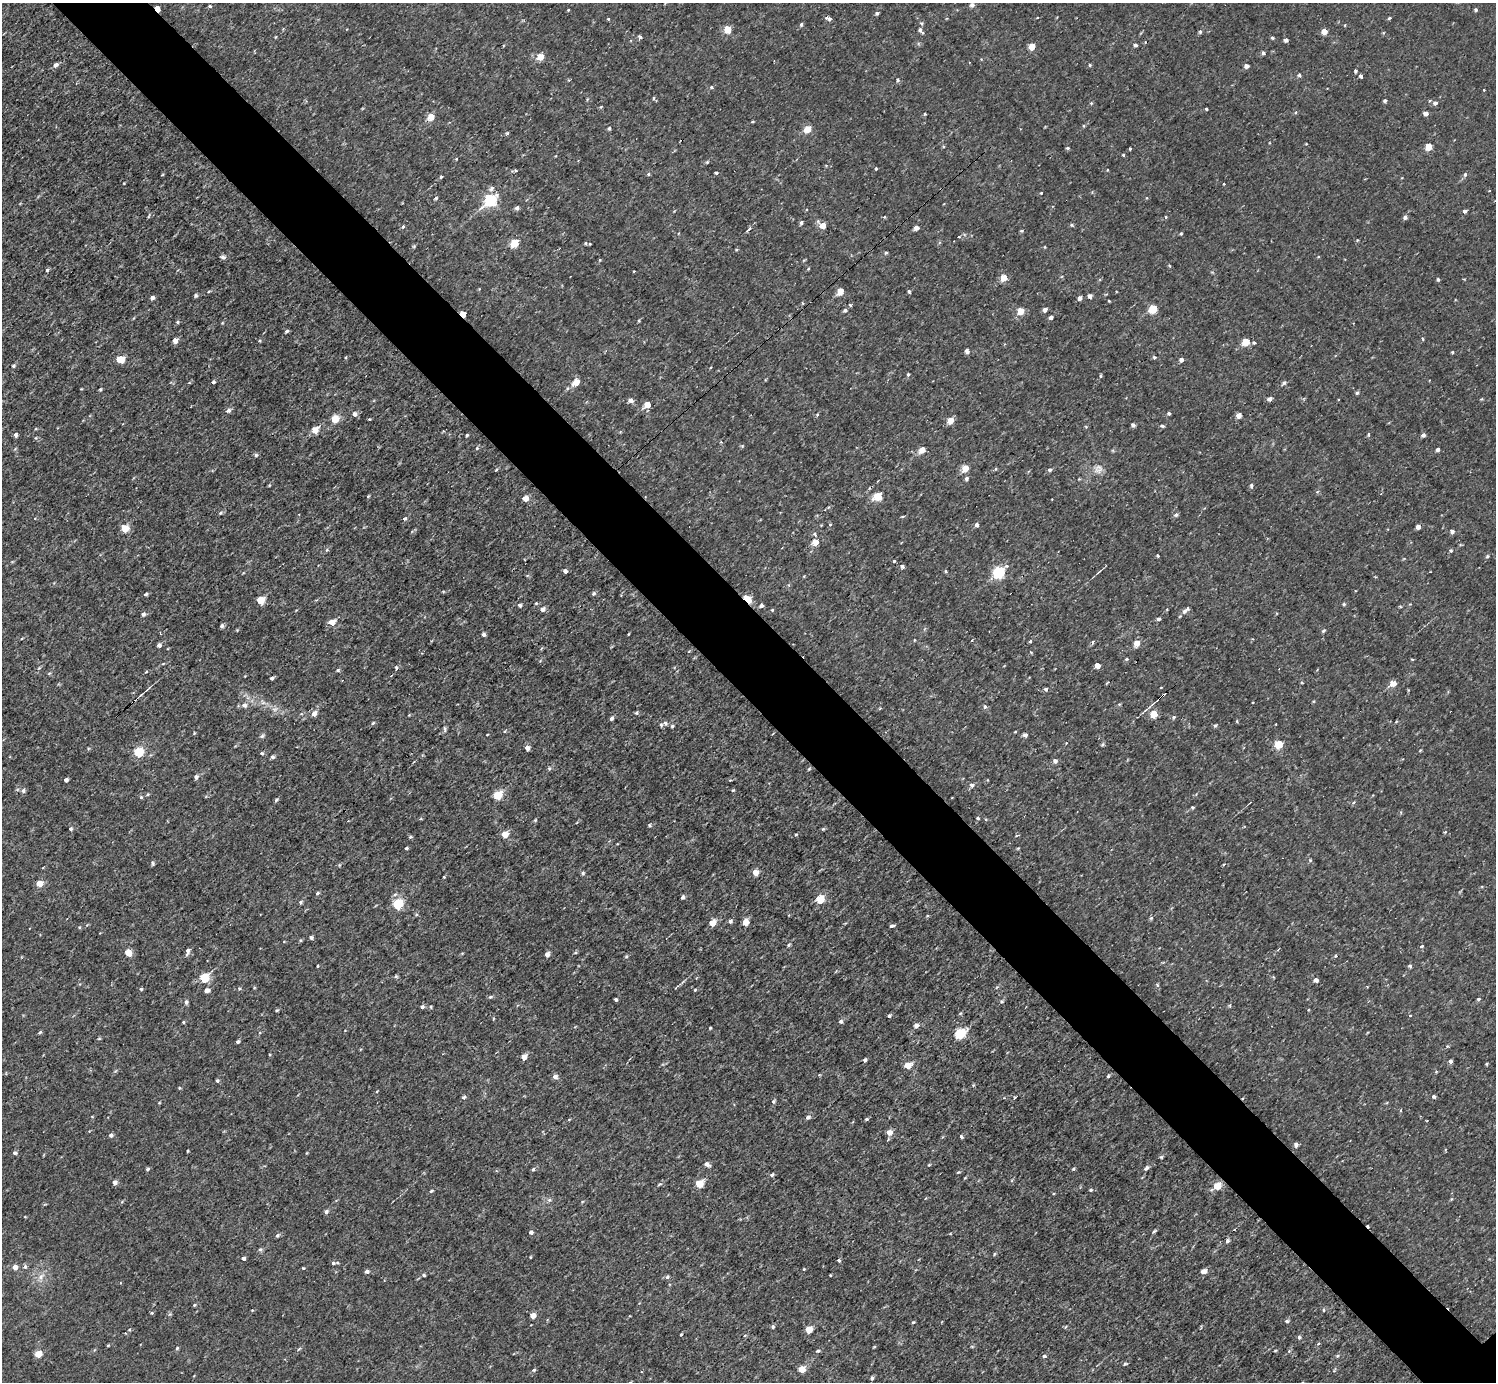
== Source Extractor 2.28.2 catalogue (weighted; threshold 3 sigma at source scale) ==
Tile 11 of 4 x 4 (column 3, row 3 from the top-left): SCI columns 2992-4485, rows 1540-2919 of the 5983 x 5981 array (HDU 1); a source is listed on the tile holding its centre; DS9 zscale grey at full resolution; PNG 1498 x 1384 px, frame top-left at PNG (2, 3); no overlay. Shown black and unused: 6% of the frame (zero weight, under 3 of 4 exposures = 1% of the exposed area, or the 3 px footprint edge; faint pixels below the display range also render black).
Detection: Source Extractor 2.28.2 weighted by HDU 2 'WHT'; one run over the whole footprint, this tile lists its part. Background 0.0675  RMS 0.062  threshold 0.281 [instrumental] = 3 sigma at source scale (4.5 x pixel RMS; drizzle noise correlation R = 1.50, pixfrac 1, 0.05/0.05 arcsec/px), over >= 5 px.
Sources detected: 450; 6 cosmic-ray / hot-pixel residue — not listed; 2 inside a brighter listed object's ellipse — not listed separately; the other 442 listed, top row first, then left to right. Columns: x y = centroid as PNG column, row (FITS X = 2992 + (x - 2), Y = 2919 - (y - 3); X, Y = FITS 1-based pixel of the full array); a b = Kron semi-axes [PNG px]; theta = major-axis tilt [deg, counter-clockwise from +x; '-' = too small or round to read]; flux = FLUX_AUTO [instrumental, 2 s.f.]
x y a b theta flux
972 5 5 4 - 22
210 6 4 3 - 8.8
157 9 4 3 - 130
568 10 3 3 - 5.8
1476 10 4 3 - 12
877 13 4 4 - 16
828 18 6 3 -19 24
1389 18 5 4 - 8.3
608 19 4 3 - 5.2
922 23 5 5 - 10
801 25 5 4 - 10
727 29 5 5 - 190
920 30 7 4 -48 21
1200 32 5 4 - 12
1324 32 4 4 - 95
1383 33 5 4 - 7.7
640 37 5 4 - 13
1272 38 4 4 - 10
1286 40 4 4 - 22
1135 45 5 4 - 17
1032 47 5 4 - 120
1263 53 4 4 - 18
540 57 5 4 - 140
55 65 5 4 - 30
1090 65 4 4 - 7.2
1246 66 4 4 - 27
1356 71 5 4 - 11
1299 75 5 4 - 11
1361 76 4 4 - 12
897 80 5 5 - 12
711 87 5 4 - 12
1484 90 3 2 - 5.5
654 98 5 4 - 10
1385 100 4 4 - 12
1091 103 5 4 - 7.4
1435 103 6 5 - 18
601 107 5 4 - 7.3
1206 109 3 3 - 8.2
1296 112 5 3 - 6.2
1425 113 4 4 - 33
925 114 4 4 - 5.7
431 117 5 4 - 130
752 122 4 3 - 6.5
609 128 5 4 - 11
807 129 5 4 - 150
507 133 4 4 - 11
1428 147 5 5 - 140
1068 148 4 4 - 10
1130 149 3 3 - 6.8
1123 155 4 3 - 7.6
707 162 5 4 - 7.9
826 165 5 3 - 6.7
876 169 4 3 - 7.7
515 170 6 3 13 12
716 173 4 3 - 13
648 174 4 4 - 11
1465 174 5 5 - 16
162 175 4 2 - 4.6
441 176 4 3 - 10
124 183 4 3 - 4.5
1224 184 3 2 - 4.7
492 188 9 6 44 24
1041 193 4 3 - 6.1
436 198 4 4 - 11
491 200 7 5 43 980
517 208 4 4 - 22
1465 211 4 4 - 21
149 216 8 2 69 6.6
884 217 4 4 - 6.4
1166 217 4 3 - 7.4
1405 217 4 4 - 20
801 223 5 4 - 14
823 225 5 4 - 100
1072 225 5 4 - 9.6
403 226 5 4 - 12
916 228 5 4 - 34
748 229 5 3 - 36
1021 231 5 4 - 7.3
1181 234 4 4 - 8.6
1357 240 4 4 - 6.1
514 243 5 5 - 270
586 243 4 4 - 7.8
590 244 4 2 - 4.4
414 246 4 4 - 7.3
1045 247 4 3 - 5.3
736 249 3 3 - 7.3
886 253 4 4 - 12
223 257 5 4 - 22
600 260 4 4 - 5.9
808 269 4 3 - 6.4
47 270 4 4 - 15
1004 277 5 4 - 120
1438 279 4 4 - 11
209 291 4 3 - 6.5
840 291 5 4 - 120
909 291 4 3 - 11
196 295 5 5 - 11
1090 296 4 4 - 29
152 298 4 4 - 27
1080 298 4 4 - 27
1109 301 3 2 - 5.4
802 303 5 3 - 4.9
850 305 4 4 - 7.7
1045 309 5 4 - 31
1153 309 5 5 - 270
845 310 4 4 - 14
1020 311 5 5 - 140
463 314 4 3 - 150
1051 317 4 3 - 25
177 322 5 4 - 10
222 323 5 3 - 5.9
287 331 5 4 - 10
1423 339 4 3 - 7.2
175 341 5 4 - 60
259 341 4 4 - 7
1246 342 5 5 - 170
1254 343 4 3 - 11
967 351 5 4 - 27
1452 352 4 4 - 6.4
1154 357 5 4 - 9.4
120 359 5 5 - 170
1181 360 4 4 - 28
13 366 5 4 - 12
908 374 5 4 - 9.6
213 382 4 4 - 11
576 382 5 4 - 120
1284 383 6 4 -3 14
81 389 3 3 - 5
100 389 5 4 - 7.3
1357 393 5 4 - 12
1269 399 4 4 - 32
1481 399 4 4 - 6.5
630 400 5 5 - 34
647 404 5 5 - 100
228 410 6 5 - 21
1169 413 4 3 - 15
354 414 5 4 - 33
817 415 4 3 - 8.9
1238 416 4 4 - 50
335 419 5 5 - 230
369 419 3 2 - 6.7
950 420 5 4 - 110
1133 425 4 4 - 22
1162 426 5 4 - 13
1086 427 5 3 - 6
315 430 5 5 - 100
15 435 5 4 - 21
467 435 4 3 - 9.1
1368 435 6 4 84 7.8
1423 435 4 4 - 21
742 446 5 4 - 6.9
477 448 5 4 - 9.2
1437 449 4 4 - 18
922 450 5 4 - 100
256 455 5 5 - 12
965 468 5 4 - 120
996 469 4 4 - 8.1
1098 469 13 12 - 50
496 470 5 3 - 6.4
1050 470 5 5 - 13
966 479 5 4 - 19
1079 479 4 3 - 5.3
269 485 4 4 - 6.3
1251 486 6 5 - 14
1317 492 6 3 20 7.2
368 496 4 3 - 6.5
878 496 5 5 - 280
525 498 4 4 - 77
220 513 6 4 18 12
1176 514 5 4 - 19
903 516 6 3 19 6.5
404 519 5 4 - 13
977 525 4 4 - 21
1418 527 4 4 - 32
125 528 5 5 - 210
1452 532 5 4 - 21
815 542 5 4 - 110
327 550 5 4 - 10
1450 550 4 4 - 9.8
1158 556 3 3 - 8.8
1487 556 5 4 - 11
894 561 3 3 - 8.1
902 566 4 4 - 17
565 571 4 4 - 25
946 571 5 4 - 9.1
999 572 6 5 - 780
1098 572 8 2 40 9.9
804 576 4 3 - 5.1
593 593 4 4 - 18
146 594 5 4 - 11
621 595 4 3 - 4.8
747 599 5 3 - 460
260 600 5 5 - 200
536 603 4 4 - 8.1
1344 604 5 4 - 9.7
520 605 5 4 - 17
761 605 5 4 - 19
1400 606 5 3 - 6.2
542 609 5 5 - 33
772 610 4 3 - 7
1186 610 12 5 42 30
143 614 5 4 - 19
1158 619 4 3 - 15
332 622 5 4 - 110
222 626 4 4 - 18
1324 630 5 4 - 11
628 634 4 2 - 4.6
483 635 5 4 - 17
914 640 4 3 - 5
1030 641 3 3 - 11
1137 643 5 5 - 78
159 645 4 4 - 21
1031 652 5 3 - 6.3
1127 659 5 4 - 8.9
1412 659 4 3 - 6
163 664 5 3 - 6.5
1097 666 4 4 - 58
396 667 5 4 - 10
338 670 5 4 - 9.8
146 672 5 3 - 6
49 673 5 3 - 7.4
272 678 5 4 - 13
342 680 3 2 - 6
1107 683 5 2 - 4.7
1393 683 5 4 - 120
148 688 10 2 42 11
1046 689 4 4 - 16
141 695 8 4 38 13
133 702 5 3 - 7.4
263 702 8 5 -30 21
1119 704 5 3 - 5.9
244 705 6 6 - 30
985 706 6 4 -69 14
275 709 9 5 24 21
1145 710 17 3 43 20
636 713 6 5 - 11
314 714 6 5 - 38
1154 714 5 5 - 150
409 715 4 3 - 4.9
1174 717 6 4 41 11
611 718 5 4 - 18
1237 721 5 3 - 6
1396 722 5 3 - 5.7
373 723 6 4 46 8.9
665 723 7 5 -32 16
1215 725 6 4 47 9.6
672 726 4 4 - 9.9
445 729 7 5 -81 13
505 731 5 3 - 5.2
1015 732 5 3 - 5.1
487 735 3 2 - 4.6
1025 735 4 4 - 25
262 736 7 5 36 15
1066 743 3 3 - 4.4
1102 744 5 4 - 9.6
1279 744 5 5 - 240
527 748 4 4 - 38
138 752 5 5 - 420
262 754 5 4 - 12
272 757 5 4 - 15
1055 761 5 5 - 24
549 768 6 5 - 11
809 769 5 3 - 6.8
196 777 5 5 - 22
66 780 4 4 - 22
730 780 4 3 - 6.5
972 785 5 5 - 21
733 790 4 3 - 7.5
23 791 6 5 - 14
497 795 5 5 - 300
141 797 4 4 - 10
276 800 6 4 49 9.6
1354 802 6 4 33 8.7
1192 807 4 4 - 10
978 818 3 3 - 13
535 820 5 4 - 7.1
649 825 5 4 - 9.9
70 829 4 4 - 14
823 829 4 4 - 7.9
1445 832 4 3 - 5.5
505 834 5 4 - 110
796 834 4 3 - 5.7
410 837 5 5 - 8.7
406 848 4 3 - 9.1
1018 848 5 3 - 5.7
1310 860 5 5 - 7.8
152 863 6 4 -59 10
339 865 6 3 71 6.7
1223 865 3 3 - 6.2
583 873 5 4 - 11
755 873 5 4 - 72
444 877 3 3 - 8.3
39 884 5 4 - 130
317 893 4 4 - 12
682 897 4 3 - 19
820 900 5 5 - 260
301 902 5 4 - 11
398 904 5 5 - 530
927 916 5 4 - 6.1
1151 918 5 5 - 9.6
730 921 6 5 - 16
745 922 5 4 - 130
712 923 5 4 - 110
892 926 6 3 10 13
79 927 5 3 - 6.5
311 938 4 4 - 14
284 942 4 3 - 5
789 945 5 4 - 8.2
1422 946 5 4 - 8.9
187 950 7 6 - 26
128 952 5 5 - 150
575 953 5 3 - 7.1
547 954 5 4 - 30
1335 955 4 3 - 9.4
626 956 5 4 - 7.9
317 966 3 3 - 6.9
1410 966 4 4 - 13
396 976 6 4 -62 10
1273 977 4 4 - 6.6
204 978 5 5 - 380
1316 980 4 4 - 27
683 982 8 3 45 10
1157 985 5 4 - 10
141 989 4 4 - 9.7
239 989 5 4 - 7.6
207 990 6 5 - 27
695 990 4 4 - 5.8
490 997 6 4 15 12
616 999 4 3 - 14
1478 999 4 4 - 13
1002 1001 6 4 15 10
186 1002 6 5 - 17
1230 1005 6 3 71 7.6
422 1007 5 4 - 16
431 1007 5 3 - 6
277 1010 4 4 - 7.9
1410 1015 4 3 - 5.9
889 1016 5 4 - 11
493 1019 5 3 - 5.4
841 1021 5 4 - 16
183 1022 4 3 - 7.1
916 1025 5 5 - 31
710 1028 3 3 - 6.7
40 1033 5 4 - 9.2
960 1033 6 5 - 560
99 1039 5 3 - 6.5
238 1042 4 3 - 12
1447 1046 4 3 - 5.9
269 1055 4 3 - 5.8
524 1057 5 4 - 58
865 1060 4 3 - 16
1451 1061 4 4 - 24
1486 1064 3 3 - 7.5
907 1065 5 4 - 140
1436 1071 4 4 - 7.3
819 1075 5 3 - 6.5
555 1076 5 5 - 31
1108 1076 4 4 - 7.9
217 1081 4 4 - 11
973 1085 5 4 - 7.5
180 1088 4 4 - 6.9
1434 1096 4 3 - 18
464 1097 5 4 - 15
1015 1098 3 2 - 12
773 1101 5 4 - 14
159 1103 5 3 - 5.1
808 1117 6 5 - 18
569 1119 5 3 - 5.4
866 1119 5 4 - 10
889 1132 5 5 - 62
111 1135 4 4 - 22
961 1137 4 3 - 13
1296 1144 5 4 - 24
187 1151 3 2 - 6.6
15 1153 5 4 - 16
1161 1157 5 4 - 8.4
707 1164 7 5 -26 25
929 1165 5 3 - 5.8
1146 1168 7 4 38 18
147 1169 5 4 - 9.5
533 1169 4 4 - 12
1073 1169 4 3 - 8.6
958 1172 5 4 - 6.5
772 1175 5 4 - 13
965 1178 5 3 - 5.4
115 1182 5 5 - 27
659 1184 7 4 37 11
699 1184 5 5 - 210
1217 1186 6 5 - 140
1091 1190 4 3 - 10
431 1191 5 3 - 10
549 1200 6 5 - 14
122 1201 6 3 21 7.3
326 1212 5 4 - 21
1154 1231 7 3 38 9.6
531 1232 4 4 - 21
277 1235 5 4 - 14
1227 1241 5 4 - 17
260 1250 6 5 - 14
994 1254 5 3 - 7.3
530 1257 3 3 - 5.6
243 1258 4 4 - 20
838 1260 4 4 - 13
333 1263 7 4 1 11
15 1267 5 4 - 49
25 1267 6 4 89 14
303 1268 4 3 - 6.4
804 1269 3 3 - 4.9
367 1271 5 4 - 23
1203 1271 5 4 - 49
424 1275 5 4 - 11
830 1275 3 2 - 4.8
41 1277 11 7 55 38
667 1277 6 5 - 14
194 1305 4 3 - 7.3
252 1310 4 3 - 5.9
1324 1310 4 4 - 9
152 1313 5 4 - 7.7
170 1314 6 4 44 9.4
533 1316 4 4 - 64
1287 1321 5 5 - 13
913 1322 5 4 - 7
773 1327 5 4 - 12
130 1330 5 3 - 7.6
809 1330 5 5 - 140
681 1334 4 3 - 6.2
1299 1337 5 4 - 12
1318 1344 5 4 - 8.9
108 1345 4 3 - 7.1
972 1346 6 3 -19 6.5
874 1347 5 3 - 5.2
177 1348 4 4 - 8.3
817 1351 5 4 - 11
1275 1351 5 3 - 5.6
1289 1351 5 4 - 10
38 1354 5 4 - 130
1044 1356 5 4 - 12
1337 1356 6 4 32 9.5
1125 1364 6 4 18 8.2
802 1369 5 5 - 130
533 1370 6 4 26 10
872 1378 5 4 - 13
Overlapping masked pixels (flux is a lower limit): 4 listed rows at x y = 157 9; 463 314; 747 599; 133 702